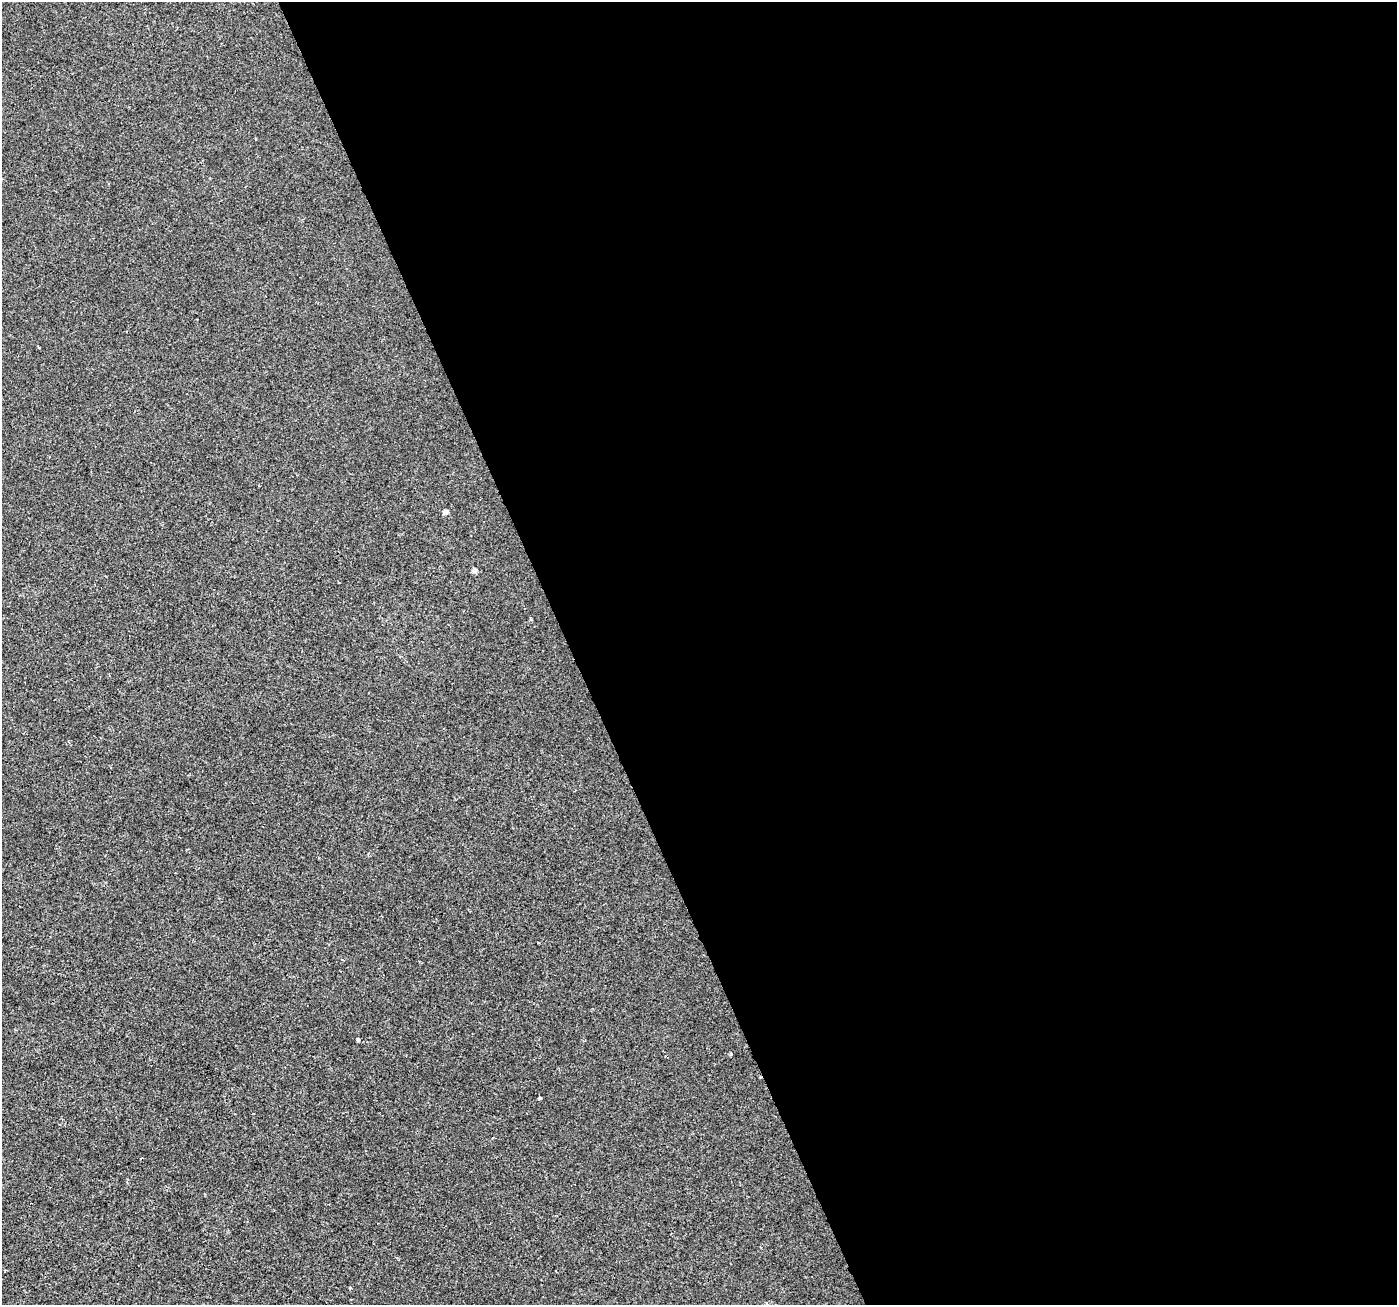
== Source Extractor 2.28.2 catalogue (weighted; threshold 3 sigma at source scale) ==
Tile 8 of 4 x 4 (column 4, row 2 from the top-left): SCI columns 4189-5583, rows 2747-4049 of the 5583 x 5434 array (HDU 1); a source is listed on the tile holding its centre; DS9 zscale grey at full resolution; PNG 1399 x 1307 px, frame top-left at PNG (2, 2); no overlay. Shown black and unused: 59% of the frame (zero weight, under 2 of 3 exposures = <1% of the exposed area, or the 3 px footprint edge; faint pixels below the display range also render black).
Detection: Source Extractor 2.28.2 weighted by HDU 2 'WHT'; one run over the whole footprint, this tile lists its part. Background -2.91e-04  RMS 0.0028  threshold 0.0126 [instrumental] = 3 sigma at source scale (4.5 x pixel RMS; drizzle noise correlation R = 1.50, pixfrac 1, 0.0396/0.0396 arcsec/px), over >= 5 px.
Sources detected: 6; all 6 listed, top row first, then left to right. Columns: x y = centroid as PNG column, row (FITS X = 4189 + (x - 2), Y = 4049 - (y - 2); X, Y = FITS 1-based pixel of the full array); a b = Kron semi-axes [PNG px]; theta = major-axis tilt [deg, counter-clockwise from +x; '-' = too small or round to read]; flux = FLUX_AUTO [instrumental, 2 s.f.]
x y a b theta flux
38 347 3 3 - 3.1
445 512 5 4 - 1.4
474 570 5 5 - 1.3
358 1039 4 3 - 0.6
731 1054 3 3 - 1.1
539 1099 3 3 - 0.78